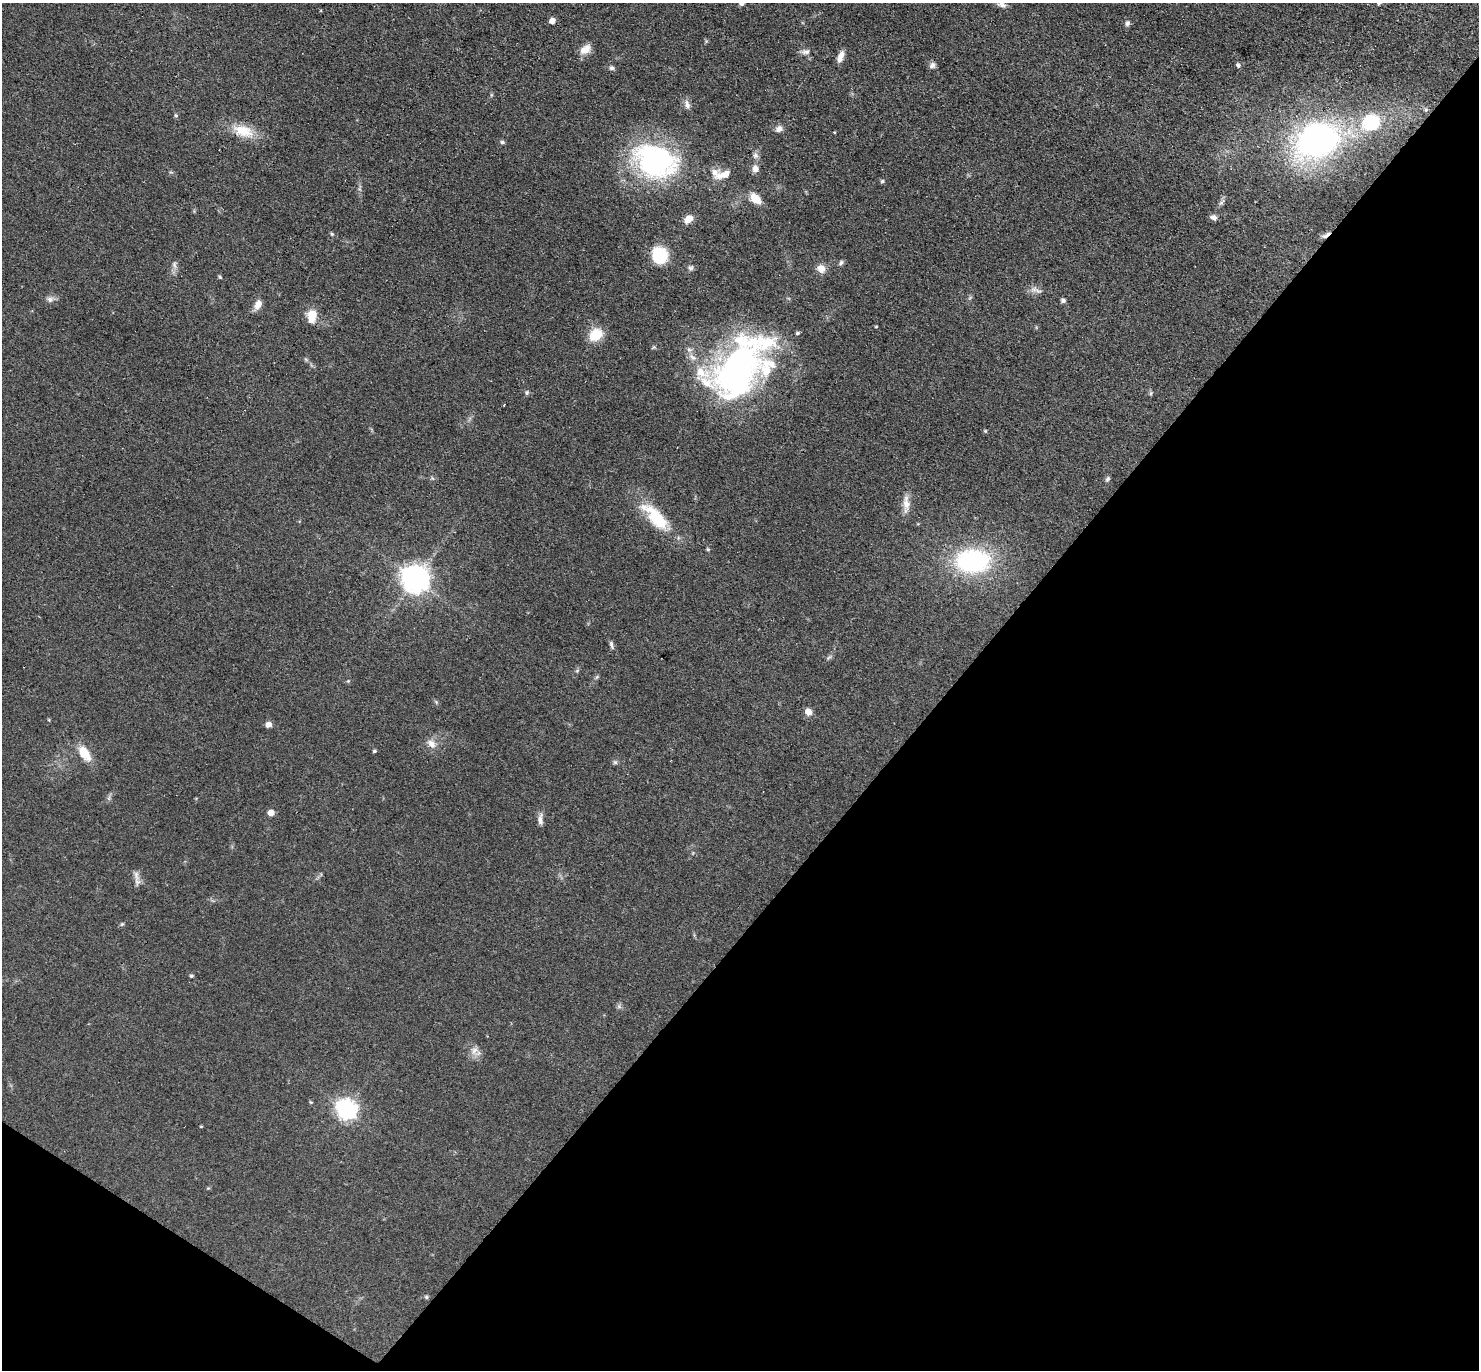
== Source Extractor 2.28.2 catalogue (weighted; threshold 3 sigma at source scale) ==
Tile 15 of 4 x 4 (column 3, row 4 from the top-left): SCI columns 3086-4562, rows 297-1664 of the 6089 x 6079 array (HDU 1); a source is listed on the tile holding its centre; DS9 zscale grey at full resolution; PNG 1481 x 1372 px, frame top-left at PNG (2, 3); no overlay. Shown black and unused: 38% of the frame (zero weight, under 3 of 4 exposures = <1% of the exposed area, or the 3 px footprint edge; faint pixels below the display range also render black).
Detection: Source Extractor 2.28.2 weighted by HDU 2 'WHT'; one run over the whole footprint, this tile lists its part. Background 0.0607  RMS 0.0056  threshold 0.0254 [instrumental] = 3 sigma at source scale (4.5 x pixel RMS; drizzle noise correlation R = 1.50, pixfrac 1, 0.05/0.05 arcsec/px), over >= 5 px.
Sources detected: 87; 6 inside a brighter listed object's ellipse — not listed separately; the other 81 listed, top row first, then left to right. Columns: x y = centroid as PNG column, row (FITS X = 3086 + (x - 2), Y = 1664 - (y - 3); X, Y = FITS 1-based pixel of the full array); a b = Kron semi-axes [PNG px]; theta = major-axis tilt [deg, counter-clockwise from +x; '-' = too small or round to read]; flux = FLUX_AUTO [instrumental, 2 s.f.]
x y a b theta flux
741 3 7 6 - 1.9
1378 3 5 4 - 0.88
1002 5 13 6 -15 2.4
552 21 6 5 - 3.5
1127 23 7 6 - 1.6
585 49 15 10 39 5.2
806 52 13 7 6 2.5
841 55 12 8 59 3.5
932 65 9 7 46 2.1
1238 65 6 5 - 1.3
612 68 7 6 - 1.5
687 105 13 7 -75 2.8
1426 110 6 5 - 1
176 115 5 4 - 0.95
1371 122 14 12 15 37
779 129 10 8 37 2.4
243 131 30 14 -16 14
834 132 4 2 - 0.39
1317 140 48 36 29 160
502 142 5 5 - 1.2
755 155 9 8 - 2.1
655 162 40 28 -23 120
755 169 11 9 83 3
715 173 16 13 72 5.4
882 181 5 4 - 1.1
755 199 12 8 -46 9.7
1222 202 9 4 42 1.3
1213 217 9 6 -14 2.1
688 219 10 7 40 5.6
332 234 4 4 - 0.8
1326 235 13 4 33 1.8
660 255 10 9 - 43
841 263 8 5 42 1.3
174 265 11 6 -79 2.2
690 268 8 6 29 1.4
821 269 11 10 - 4.6
220 277 5 4 - 0.75
1034 289 11 8 20 3
50 299 10 8 -10 2.4
1063 300 5 5 - 1.6
258 304 14 8 65 4.1
312 316 17 12 86 8
876 327 4 3 - 0.5
797 333 5 4 - 0.96
595 335 17 13 37 12
692 357 13 7 -37 3.6
737 371 76 43 59 180
527 393 6 5 - 0.98
1150 393 7 4 81 0.85
504 405 3 3 - 2.2
985 431 5 4 - 0.65
432 478 6 4 -46 0.85
1108 479 7 5 53 1.1
906 504 26 8 89 5.3
656 517 46 17 -47 27
708 549 5 4 - 0.79
973 561 30 21 2 84
415 579 10 9 - 600
611 644 11 4 -77 1.4
829 657 9 4 38 1.1
577 671 6 4 45 0.84
597 677 7 4 37 0.85
348 681 4 4 - 0.61
808 712 8 7 - 3.6
49 720 5 3 - 0.53
268 724 6 6 - 3.1
431 744 13 9 -52 4.3
374 751 5 4 - 0.81
84 753 19 10 -53 12
615 762 6 6 - 1.1
271 813 6 6 - 4
540 820 15 6 -88 2.8
136 875 17 6 -76 3.1
122 924 7 4 44 0.78
191 976 5 4 - 0.86
619 1006 6 6 - 1.3
474 1050 13 9 65 4
311 1102 5 4 - 0.64
346 1109 9 8 - 210
201 1126 5 3 - 0.45
426 1297 5 5 - 0.74
Overlapping masked pixels (flux is a lower limit): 2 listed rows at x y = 243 131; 1326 235
Isophote crosses this tile's border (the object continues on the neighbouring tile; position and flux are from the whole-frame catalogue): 2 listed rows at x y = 741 3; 1378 3